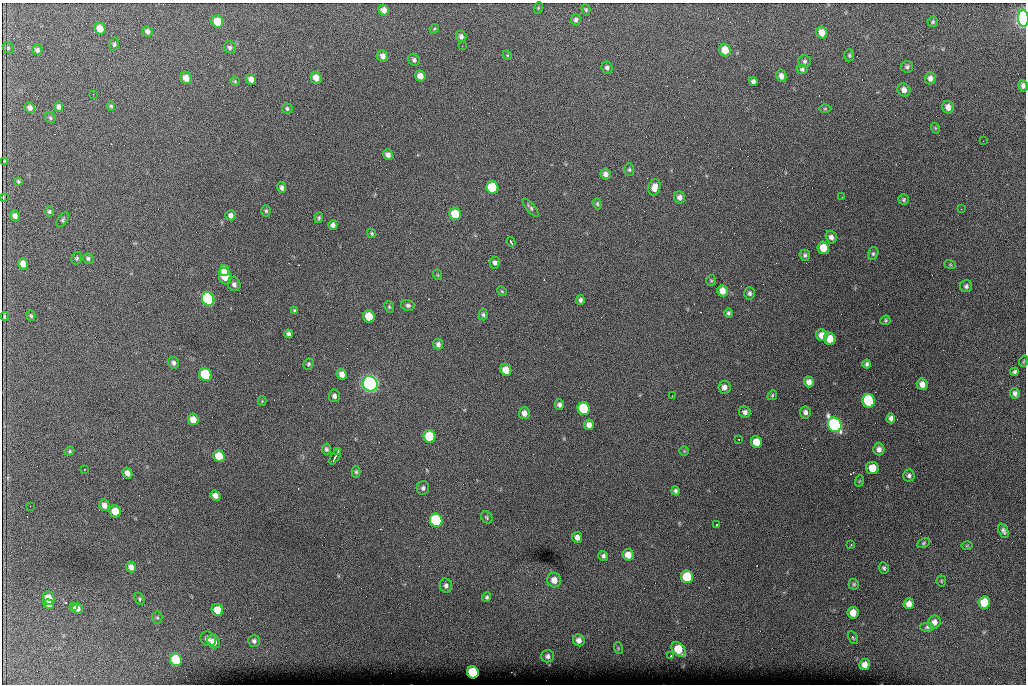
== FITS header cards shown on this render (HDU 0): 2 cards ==
NAXIS1  =                 1024 /fastest changing axis
NAXIS2  =                  682 /next to fastest changing axis

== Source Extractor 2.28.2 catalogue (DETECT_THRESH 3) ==
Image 1024 x 682 px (HDU 0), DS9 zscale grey, 1 PNG px = 1 image px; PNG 1028 x 686 px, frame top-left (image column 1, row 682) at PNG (2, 3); each listed source drawn as its Kron ellipse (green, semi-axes under 4 px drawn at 4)
Background 3960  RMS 41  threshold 124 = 3 sigma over >= 5 px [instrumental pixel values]
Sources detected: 195; all 195 listed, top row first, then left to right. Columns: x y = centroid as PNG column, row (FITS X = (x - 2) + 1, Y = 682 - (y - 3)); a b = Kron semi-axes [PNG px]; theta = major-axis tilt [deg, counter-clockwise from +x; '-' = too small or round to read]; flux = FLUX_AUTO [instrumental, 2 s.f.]
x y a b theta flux
538 8 6 3 72 2.4e+03
384 10 5 5 - 1.4e+04
586 10 6 4 -74 4.2e+03
1023 18 8 5 -86 1.2e+06
576 20 6 4 82 6.4e+03
217 22 6 6 - 5.4e+04
933 22 5 5 - 4.4e+03
100 29 6 5 - 3.2e+04
434 29 5 4 - 3.2e+03
147 31 5 5 - 8.9e+03
822 33 6 5 - 2.7e+04
461 36 5 5 - 8.1e+03
114 44 7 4 84 5.1e+03
462 46 3 2 - 2.5e+03
8 48 6 5 - 3.8e+03
230 48 6 6 - 7.7e+03
37 50 5 5 - 6.6e+03
725 50 6 5 - 4.1e+04
507 55 5 3 - 2.4e+03
849 55 6 5 - 4.3e+03
383 56 6 5 - 1.2e+04
414 60 6 5 - 6.8e+03
805 61 6 6 - 5.4e+03
907 67 6 6 - 5.8e+03
607 68 6 5 - 6.7e+03
802 69 5 4 - 5.6e+03
420 76 5 5 - 1.9e+04
781 76 6 5 - 1.1e+04
186 78 6 5 - 2.1e+04
316 78 6 5 - 2.2e+04
930 78 6 5 - 1.2e+04
251 79 5 5 - 1.4e+04
235 81 5 5 - 3.2e+03
753 82 4 4 - 7.2e+03
1023 86 6 4 -78 9.1e+03
904 90 7 6 - 1.2e+04
93 94 2 2 - 1.3e+03
111 106 5 4 - 3.9e+03
59 107 5 4 - 8.3e+03
948 107 6 5 - 1.7e+04
30 108 5 5 - 1.1e+04
287 109 5 5 - 5.2e+03
825 109 6 4 -1 3.2e+03
50 118 6 4 -48 3.9e+03
935 128 5 3 - 2.6e+03
983 141 3 2 - 3.1e+03
388 155 5 5 - 1.1e+04
4 161 4 2 - 2.4e+03
629 170 6 5 - 4.7e+03
606 174 5 5 - 1.1e+04
18 181 4 3 - 3.7e+03
654 187 8 6 76 2.2e+04
282 188 5 4 - 7.5e+03
492 188 6 6 - 1.7e+05
3 197 4 2 - 2.3e+03
679 197 6 5 - 1.1e+04
842 197 2 2 - 1.6e+03
904 200 5 5 - 4.5e+03
597 204 6 4 -70 4.0e+03
530 208 11 4 -50 6.4e+03
961 209 3 2 - 2.1e+03
266 211 6 5 - 4.5e+03
49 212 5 4 - 4.7e+03
455 214 6 5 - 7.6e+04
231 215 5 5 - 9.1e+03
15 216 5 5 - 1.0e+04
319 218 5 4 - 3.9e+03
63 220 8 4 51 4.7e+03
333 225 5 4 - 8.1e+03
372 233 5 4 - 3.8e+03
831 237 6 5 - 1.1e+04
511 242 5 2 - 5.6e+03
823 248 6 5 - 4.5e+04
873 254 6 5 - 5.2e+03
805 255 5 5 - 6.4e+03
77 258 6 5 - 4.6e+03
88 258 5 5 - 5.6e+03
495 263 6 5 - 7.7e+03
23 264 6 5 - 2.1e+04
950 264 6 3 -19 2.6e+03
225 270 5 4 - 4.6e+04
438 275 5 3 - 2.4e+03
225 276 8 6 -73 1.1e+05
711 281 5 5 - 3.7e+03
234 284 7 6 - 8.5e+03
966 286 6 6 - 6.6e+03
502 291 5 4 - 3.1e+03
722 291 6 5 - 2.4e+04
750 293 6 5 - 7.1e+03
208 299 7 6 - 6.6e+05
580 300 5 4 - 6.7e+03
408 305 7 5 -15 6.1e+03
389 307 6 4 -68 3.9e+03
295 311 4 3 - 4.4e+03
728 313 5 4 - 5.2e+03
483 315 6 4 -87 5.0e+03
4 316 4 2 - 3.5e+03
31 316 5 4 - 3.9e+03
369 316 6 5 - 7.2e+04
885 320 5 5 - 3.9e+03
288 334 4 4 - 6.4e+03
822 335 6 5 - 2.4e+04
830 339 6 5 - 4.8e+04
438 344 5 5 - 8.8e+03
1024 361 6 3 71 2.7e+03
174 363 6 5 - 8.4e+03
308 364 6 5 - 4.9e+03
867 364 4 3 - 5.4e+03
506 370 6 5 - 3.8e+04
1014 372 4 4 - 5.8e+03
342 374 5 5 - 1.6e+04
205 375 6 6 - 1.9e+05
809 382 5 5 - 1.4e+04
370 384 8 7 - 1.6e+06
922 384 6 5 - 1.9e+04
724 387 6 6 - 1.2e+04
1015 393 5 4 - 8.4e+03
772 395 5 4 - 3.3e+03
334 396 6 5 - 8.2e+03
672 396 2 2 - 1.2e+03
262 401 4 4 - 2.5e+03
869 401 7 6 - 2.3e+05
559 405 5 4 - 8.0e+03
584 409 6 6 - 1.9e+05
745 412 6 5 - 9.5e+03
805 412 6 5 - 8.8e+03
524 413 6 5 - 1.3e+04
891 418 5 4 - 9.6e+03
193 419 6 5 - 2.5e+04
589 425 5 5 - 1.4e+04
835 425 7 6 - 9.3e+05
429 436 6 6 - 1.3e+05
739 439 3 2 - 2.8e+03
756 442 6 5 - 3.7e+04
326 449 5 4 - 5.4e+03
879 449 6 5 - 1.3e+04
69 451 5 4 - 3.7e+03
338 451 4 2 - 3.7e+03
684 451 5 5 - 3.3e+03
219 456 6 5 - 5.6e+04
335 457 8 2 57 8.2e+03
872 468 6 6 - 4.8e+04
84 469 3 2 - 2.6e+03
356 472 6 4 -89 4.2e+03
127 473 5 4 - 1.3e+04
909 476 6 5 - 7.1e+03
859 481 6 3 71 2.6e+03
423 488 6 6 - 7.6e+03
675 491 5 4 - 5.3e+03
215 495 5 5 - 1.3e+04
104 505 6 5 - 1.4e+04
30 506 2 2 - 1.2e+03
115 511 6 5 - 3.9e+04
487 517 6 5 - 4.2e+03
436 520 6 6 - 4.0e+05
716 524 3 2 - 4.6e+03
1003 531 7 4 -68 7.9e+03
577 537 5 5 - 1.2e+04
923 543 7 4 29 4.0e+03
851 545 4 2 - 3.8e+03
967 546 6 4 1 3.0e+03
628 555 6 5 - 2.9e+04
603 556 5 4 - 6.2e+03
131 567 5 5 - 1.4e+04
884 568 6 4 -63 5.2e+03
687 577 6 6 - 1.3e+05
554 580 7 7 - 2.3e+04
941 581 5 5 - 3.6e+03
854 584 5 5 - 4.3e+03
446 586 7 6 - 8.6e+03
487 597 5 4 - 4.6e+03
49 598 7 5 -78 4.7e+04
139 599 6 4 -60 4.1e+03
984 603 6 5 - 7.1e+04
49 604 5 4 - 2.3e+04
909 604 5 5 - 1.9e+04
73 607 4 3 - 4.8e+03
77 608 5 5 - 1.5e+04
217 610 6 5 - 4.6e+04
853 613 6 5 - 3.1e+04
157 617 6 5 - 3.6e+03
934 622 7 6 - 1.7e+04
927 627 7 4 0 5.0e+03
853 637 7 4 -61 4.3e+03
208 639 8 7 - 1.1e+04
579 640 6 5 - 1.3e+04
254 641 6 5 - 7.3e+03
214 642 7 6 - 2.5e+04
618 648 6 4 -74 2.9e+03
678 649 8 6 -49 7.0e+04
548 656 6 6 - 9.3e+03
671 656 3 2 - 3.2e+03
176 660 6 6 - 1.5e+05
865 664 5 5 - 1.9e+04
473 672 6 5 - 1.4e+05
At the frame edge (FLAGS 8, measured only in part): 2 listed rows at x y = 1023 18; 1023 86

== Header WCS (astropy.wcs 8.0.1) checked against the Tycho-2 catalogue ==
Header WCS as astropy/WCSLIB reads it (CRVAL/CRPIX/CD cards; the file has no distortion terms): RA---TAN/DEC--TAN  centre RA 07:06:07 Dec +31:10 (106.53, +31.16 deg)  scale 1.44 arcsec/px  FOV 24.5' x 16.3'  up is -93 deg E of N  parity flipped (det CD > 0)
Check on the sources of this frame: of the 60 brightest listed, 8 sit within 2.2 arcsec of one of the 16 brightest Tycho-2 stars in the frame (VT <= 12.35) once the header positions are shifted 0.53 arcsec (0.49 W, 0.20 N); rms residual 1.11 arcsec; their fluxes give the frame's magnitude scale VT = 25.00 - 2.5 log10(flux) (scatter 0.18 mag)
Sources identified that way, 8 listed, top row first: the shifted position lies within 2.2 arcsec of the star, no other Tycho-2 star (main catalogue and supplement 1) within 4.4 arcsec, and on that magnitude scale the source's flux lands within +1.5 / -3 mag of the star's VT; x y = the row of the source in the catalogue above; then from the Tycho-2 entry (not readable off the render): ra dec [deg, ICRS J2000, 3 dp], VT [Tycho-2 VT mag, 2 dp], TYC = Tycho-2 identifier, HIP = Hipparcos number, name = IAU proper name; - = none
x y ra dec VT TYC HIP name
492 188 106.458 +31.151 12.35 2438-728-1 - -
205 375 106.551 +31.041 11.84 2438-663-1 - -
370 384 106.552 +31.106 9.20 2438-180-1 - -
869 401 106.550 +31.305 11.61 2438-184-1 - -
584 409 106.559 +31.192 11.79 2438-1039-1 - -
835 425 106.562 +31.292 10.01 2438-106-1 - -
436 520 106.614 +31.135 11.36 2438-550-1 - -
473 672 106.684 +31.152 11.76 2438-931-1 - -